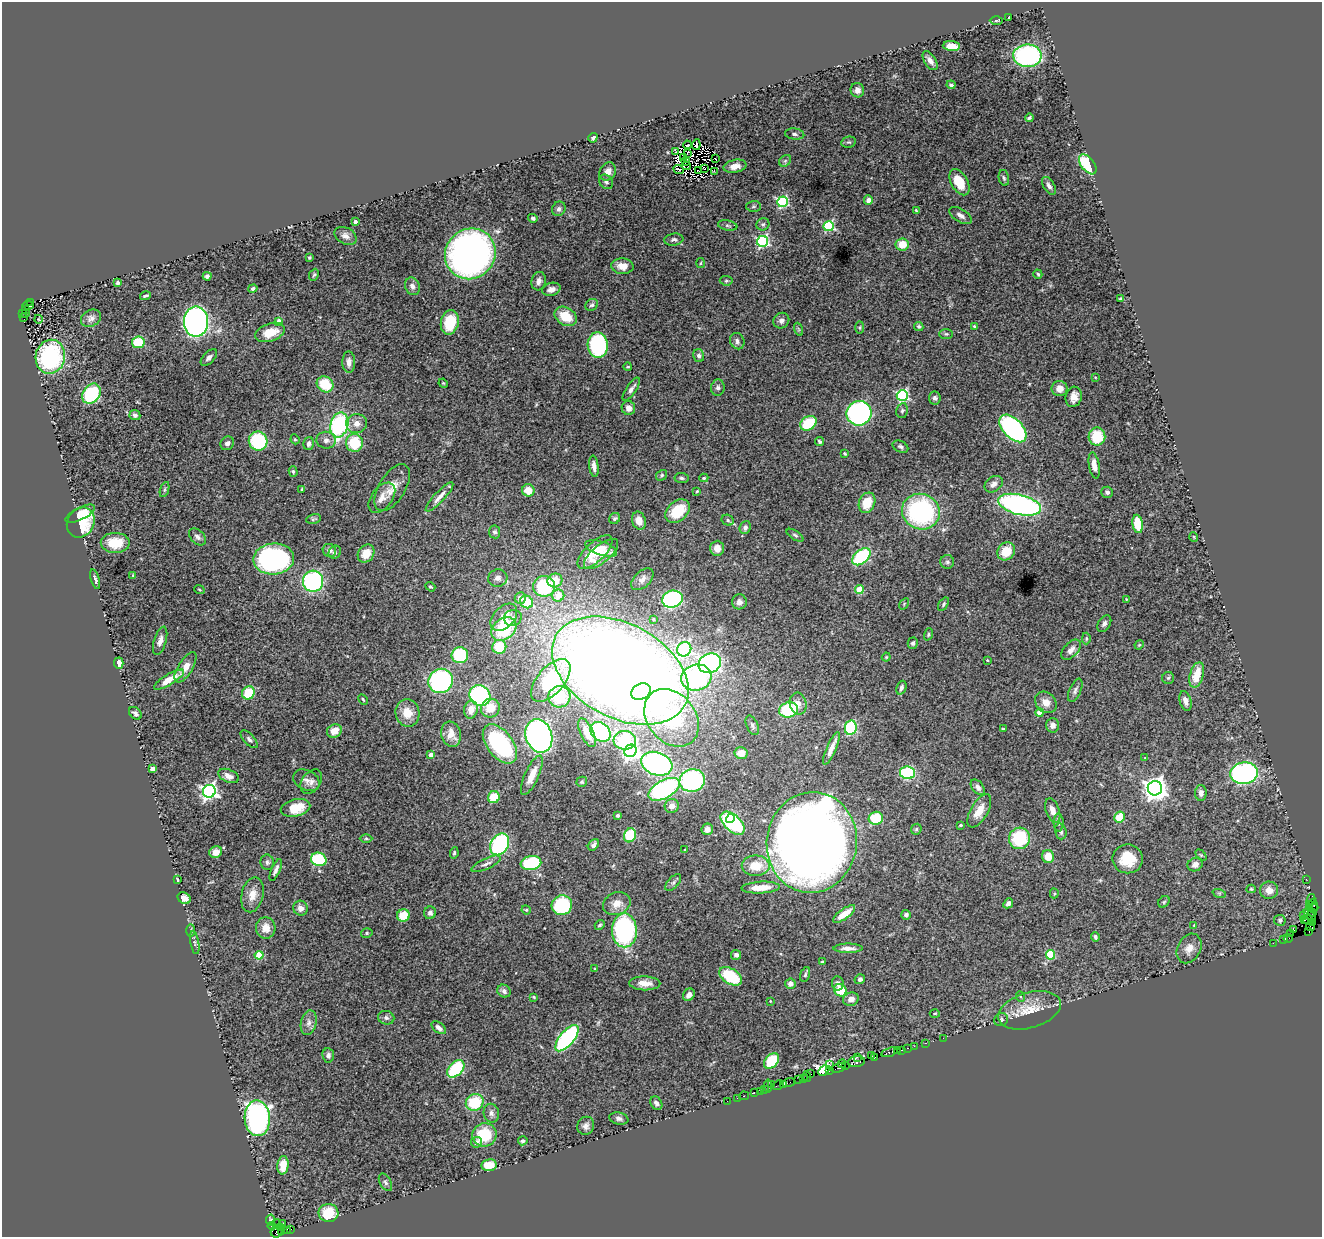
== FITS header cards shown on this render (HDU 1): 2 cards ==
NAXIS1  =                 1320
NAXIS2  =                 1235

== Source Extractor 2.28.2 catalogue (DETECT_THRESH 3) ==
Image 1320 x 1235 px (HDU 1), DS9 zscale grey, 1 PNG px = 1 image px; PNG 1324 x 1239 px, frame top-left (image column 1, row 1235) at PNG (2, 2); each listed source drawn as its Kron ellipse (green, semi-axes under 4 px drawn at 4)
Background 2.65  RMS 0.059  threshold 0.178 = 3 sigma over >= 5 px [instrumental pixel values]
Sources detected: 420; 3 with non-positive FLUX_AUTO (blend fragments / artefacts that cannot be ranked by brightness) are neither listed nor drawn; the other 417 listed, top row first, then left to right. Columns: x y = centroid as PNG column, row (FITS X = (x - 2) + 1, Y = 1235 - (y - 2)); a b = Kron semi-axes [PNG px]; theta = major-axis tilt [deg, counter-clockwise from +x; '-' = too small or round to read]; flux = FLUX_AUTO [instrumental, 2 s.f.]
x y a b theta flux
1009 17 3 2 - 4.2
996 20 6 3 1 5.7
951 46 8 5 -5 59
1027 56 14 11 1 620
930 61 11 5 -56 20
951 85 4 3 - 6.9
857 90 7 7 - 20
1029 118 4 3 - 6.5
795 134 9 5 -7 12
593 138 5 4 - 10
849 142 7 5 12 7.9
687 145 4 2 - 2.3
696 145 5 3 - 8.8
675 152 3 2 - 6.7
687 153 3 2 - 5.4
684 158 3 2 - 3.1
716 159 3 2 - 2.9
785 161 7 5 45 7.6
686 162 3 2 - 0.14
1088 164 12 6 -51 220
686 166 4 2 - 0.89
735 166 11 6 10 36
705 168 3 2 - 4.2
679 170 5 3 - 4.7
608 171 9 8 - 28
698 171 3 2 - 2.5
714 171 3 2 - 6.2
1004 178 8 5 -78 8.1
606 182 8 6 -47 11
959 182 14 8 -60 95
1049 186 10 5 -57 15
868 200 5 4 - 16
782 202 5 5 - 440
753 206 7 5 3 7.4
559 209 7 6 - 14
916 211 4 2 - 4.5
961 216 12 6 -32 22
533 218 4 4 - 7.9
355 221 3 3 - 15
763 224 6 6 - 7.9
728 225 10 5 -10 8.6
829 226 5 5 - 380
346 236 12 8 -27 23
674 240 9 6 7 11
763 241 5 5 - 560
902 244 6 6 - 73
470 254 26 24 47 1800
309 258 3 3 - 4.6
701 263 5 3 - 3.8
622 266 11 8 -4 36
1038 274 5 3 - 6.2
314 275 6 4 66 6
207 276 4 4 - 9.5
539 281 9 7 75 20
726 281 6 4 -6 6.1
118 283 4 3 - 12
412 286 9 7 -70 17
253 289 5 4 - 8.5
551 289 9 6 16 20
145 296 6 3 17 7.3
1121 299 4 3 - 5.5
30 302 4 2 - 220
28 305 5 3 - 230
592 305 7 5 34 9.6
25 309 4 2 - 150
23 313 3 3 - 290
26 313 3 2 - 260
566 316 12 8 -32 86
23 317 2 2 - 250
91 318 10 8 29 19
38 319 4 3 - 3
279 321 4 4 - 45
781 321 8 7 - 16
196 322 15 12 90 1400
450 322 12 9 77 130
974 326 4 4 - 4.7
860 327 6 3 90 4.6
919 327 5 4 - 7
798 329 7 4 -71 5.7
270 332 15 8 19 75
946 334 7 5 0 6.4
737 341 8 7 - 16
138 342 6 5 - 130
598 345 13 10 -85 430
699 356 6 5 - 12
50 357 17 14 78 490
209 357 10 5 46 16
349 362 11 6 -88 22
628 367 4 2 - 3.6
1095 377 3 3 - 3.3
443 383 5 4 - 3.9
325 384 9 7 -39 140
718 387 8 6 83 12
631 389 13 5 56 17
1060 389 8 7 - 32
91 394 11 8 52 290
902 395 5 5 - 550
1074 397 10 8 75 34
935 398 6 6 - 11
628 408 7 6 - 25
902 411 7 6 - 9.3
859 413 12 12 - 860
135 415 5 5 - 10
808 423 9 6 33 170
357 424 10 9 - 32
339 425 13 9 74 580
1013 428 17 9 -46 690
1097 437 9 8 - 130
295 439 5 4 - 4.9
326 440 10 8 -5 20
258 441 9 9 - 290
820 441 5 4 - 7.2
227 443 7 6 - 15
354 443 9 8 - 140
309 444 6 5 - 14
900 447 8 5 -28 9.8
845 453 3 3 - 5.1
1094 465 13 5 -80 34
594 466 10 4 -83 21
293 471 5 4 - 5.7
662 475 6 5 - 7
681 478 7 5 -5 11
704 478 4 4 - 5.2
994 484 10 7 35 19
392 488 26 13 59 60
302 489 4 3 - 4
165 490 8 3 71 7
528 490 6 6 - 57
697 491 3 3 - 4.7
1107 492 6 5 - 9.5
439 497 19 5 47 31
382 498 17 10 52 36
867 503 10 8 67 87
1020 505 22 10 -14 1000
678 511 14 10 42 110
921 512 19 17 -22 610
80 514 16 6 26 37
615 518 6 5 - 6.9
313 519 8 5 9 6.8
728 520 6 5 - 8.9
639 521 9 7 -73 32
81 523 16 13 58 150
1138 524 9 5 -81 120
745 527 6 5 - 12
494 532 6 5 - 9.2
795 535 9 4 -33 7.4
198 537 10 6 -44 14
1194 537 5 3 - 3.2
115 543 14 10 0 100
601 548 16 7 -17 74
717 548 7 7 - 32
329 550 7 6 - 19
1006 551 9 8 - 83
335 552 7 6 - 8.7
595 552 22 9 43 89
366 554 9 8 - 60
601 554 21 9 40 53
861 557 10 6 40 360
274 559 20 15 4 880
947 562 7 7 - 9.7
133 575 3 3 - 3.3
498 578 10 8 14 18
95 579 10 4 -73 12
642 579 13 8 44 21
555 580 7 7 - 64
313 581 10 10 - 550
544 586 11 10 - 270
430 587 5 3 - 4.6
199 589 5 3 - 3.9
859 589 4 4 - 120
558 596 6 6 - 58
520 598 6 5 - 29
672 599 10 8 17 620
1126 599 3 3 - 2.6
526 602 7 6 - 130
739 602 7 7 - 16
904 604 6 4 58 4.2
943 604 7 4 55 7.2
504 617 16 10 46 61
513 618 9 8 - 21
653 619 4 4 - 4.9
1104 624 9 6 57 13
504 629 14 10 39 230
928 634 6 4 72 5.5
1086 638 6 4 90 5.4
160 641 14 6 74 23
913 643 6 5 - 8.8
1139 645 5 4 - 3.7
499 647 7 7 - 140
684 649 7 6 - 570
1071 650 12 7 46 24
460 655 8 8 - 230
886 657 4 4 - 4.1
987 660 4 3 - 4
119 663 6 5 - 33
710 663 11 9 22 1200
185 667 17 7 58 46
620 671 73 47 -28 10000
1197 675 13 7 74 88
696 677 15 13 16 630
1168 678 6 6 - 7.2
169 680 17 5 31 58
551 680 26 13 49 530
441 681 13 12 - 530
901 688 7 5 68 15
1075 690 12 5 66 13
641 692 10 7 28 440
248 693 7 6 - 130
480 696 11 10 - 520
559 697 11 10 - 200
363 699 6 3 -62 5.2
1186 701 10 5 -74 19
1046 702 12 9 -45 38
798 704 11 8 -77 30
490 708 9 9 - 64
471 710 9 7 77 40
789 710 9 7 14 260
135 713 7 5 -46 12
407 713 14 12 -77 68
1040 713 4 4 - 61
672 718 31 24 -51 510
752 725 10 5 -66 12
1052 725 7 6 - 22
851 728 7 6 - 370
1003 729 3 3 - 4.3
334 731 7 6 - 43
600 732 11 8 -41 490
587 733 15 6 -65 53
451 734 13 9 -74 45
539 736 17 13 -71 1500
249 739 11 5 -47 11
625 740 11 9 -2 290
500 744 22 13 -52 480
831 748 17 4 66 43
631 751 6 6 - 1400
741 753 6 6 - 48
431 755 4 4 - 44
1145 758 3 2 - 2.5
657 764 16 11 -19 1200
152 769 4 4 - 36
908 773 7 6 - 410
1244 773 14 10 7 800
532 775 21 7 66 44
229 776 11 6 -23 20
306 780 14 10 -27 26
692 781 13 11 14 530
311 782 13 9 55 24
582 782 5 5 - 5.8
978 787 9 5 -52 14
1155 788 7 7 - 3500
664 789 17 9 30 580
209 791 6 6 - 1400
1201 793 8 6 89 17
494 797 6 6 - 110
672 806 7 7 - 26
296 808 15 8 13 95
1053 810 13 7 -71 29
979 811 18 8 60 55
618 816 3 3 - 6.8
1120 817 5 5 - 81
730 818 5 3 - 110
876 818 7 6 - 140
1059 822 9 5 -89 10
733 823 14 8 -43 440
960 825 3 3 - 6.4
707 829 6 5 - 19
916 829 6 5 - 6
1061 831 8 5 -74 11
630 835 7 6 - 210
366 838 6 4 0 5.6
1019 838 11 10 - 230
812 842 50 45 83 5800
500 844 11 8 58 500
593 845 6 4 47 13
685 850 3 3 - 4.6
216 852 6 5 - 32
454 853 5 3 - 6.2
1201 855 6 4 -45 5.2
1048 856 6 6 - 57
319 859 8 6 -22 250
1128 859 15 14 - 100
267 862 8 6 -81 10
531 863 10 7 9 280
486 864 16 5 24 17
1195 864 8 6 27 21
756 866 14 10 0 86
276 870 12 4 67 15
1306 879 2 2 - 21
177 880 4 2 - 4.4
673 882 10 5 47 13
761 888 19 6 3 73
1251 889 4 4 - 5
1269 890 9 8 - 36
1054 893 5 4 - 4.3
1219 893 7 4 -18 6
252 895 18 11 76 45
184 898 7 5 -30 33
1311 900 6 3 80 270
1164 902 6 5 - 6.9
1008 903 5 4 - 12
617 904 14 11 23 46
1309 904 3 2 - 88
562 905 10 10 - 390
1314 905 6 3 -71 360
300 908 7 7 - 24
1313 908 5 3 - 260
526 910 5 4 - 4.4
1313 912 4 3 - 170
430 913 6 6 - 14
844 914 13 5 36 67
403 915 6 6 - 77
906 915 5 4 - 8.7
1304 915 2 2 - 34
1310 915 8 4 -52 360
1280 920 6 5 - 8
1304 920 3 2 - 150
1308 920 5 3 - 76
1313 922 2 2 - 15
600 925 5 4 - 8.4
1194 925 4 3 - 2.9
1311 927 4 2 - 11
266 928 11 10 - 42
191 930 6 3 89 5.7
624 930 17 12 -90 780
1294 930 3 2 - 86
1309 932 2 2 - 5.7
367 933 6 4 17 6.2
1291 934 2 2 - 120
1095 937 5 3 - 8.2
1288 938 4 3 - 210
1283 940 3 2 - 100
195 943 12 3 -80 7.4
1273 943 2 2 - 93
848 948 14 4 0 26
1189 948 15 11 63 38
259 955 4 4 - 160
736 955 5 5 - 14
1051 955 5 4 - 200
823 962 4 3 - 7.2
595 969 3 3 - 5
805 974 7 4 73 7.5
731 976 12 7 -31 190
860 979 5 5 - 11
645 983 15 7 -2 44
838 983 7 5 -83 12
790 984 5 5 - 18
840 990 7 6 - 100
504 991 7 6 - 15
689 995 6 5 - 21
534 997 3 3 - 4.2
1021 997 5 3 - 4.6
851 999 8 6 19 23
770 1001 4 3 - 3.3
1029 1010 32 18 16 110
935 1013 5 3 - 4.4
386 1018 8 6 -18 12
1001 1020 7 6 - 9.4
309 1023 12 7 77 23
439 1028 8 5 -38 20
567 1038 16 7 50 620
943 1038 2 2 - 96
926 1043 3 2 - 150
914 1046 2 2 - 96
907 1048 3 2 - 99
901 1050 3 2 - 310
897 1051 4 3 - 300
889 1052 8 3 17 560
328 1055 7 6 - 13
871 1056 2 2 - 81
857 1057 3 2 - 140
875 1057 2 2 - 75
772 1061 9 6 51 180
857 1062 8 5 10 940
829 1064 2 2 - 140
842 1064 4 3 - 140
845 1066 3 3 - 350
838 1068 7 3 15 720
456 1069 10 6 46 230
830 1070 3 2 - 34
824 1071 6 4 46 6000
811 1074 2 2 - 230
807 1076 5 2 - 190
803 1078 3 2 - 150
799 1080 3 2 - 180
789 1082 6 2 18 400
783 1084 3 2 - 190
772 1085 3 2 - 40
778 1085 6 3 29 290
768 1086 6 2 -85 92
764 1089 3 3 - 290
760 1091 2 2 - 44
754 1093 3 2 - 210
744 1096 5 3 - 87
737 1098 2 2 - 25
727 1101 2 2 - 55
475 1102 9 8 - 170
656 1103 7 5 -57 13
491 1113 9 7 -78 18
257 1118 18 13 -87 1000
619 1118 9 6 -11 15
586 1126 9 8 - 19
484 1135 12 11 - 150
523 1141 5 4 - 8
477 1142 6 5 - 16
283 1165 9 5 82 66
489 1165 8 6 8 65
385 1182 9 5 -61 11
328 1213 10 9 - 97
270 1220 5 4 - 790
283 1223 2 2 - 19
276 1224 5 3 - 220
272 1226 4 3 - 570
280 1227 3 3 - 84
291 1229 3 2 - 940
287 1230 4 3 - 160
282 1231 3 2 - 120
276 1232 6 5 - 630
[3 non-positive-flux detections neither listed nor drawn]